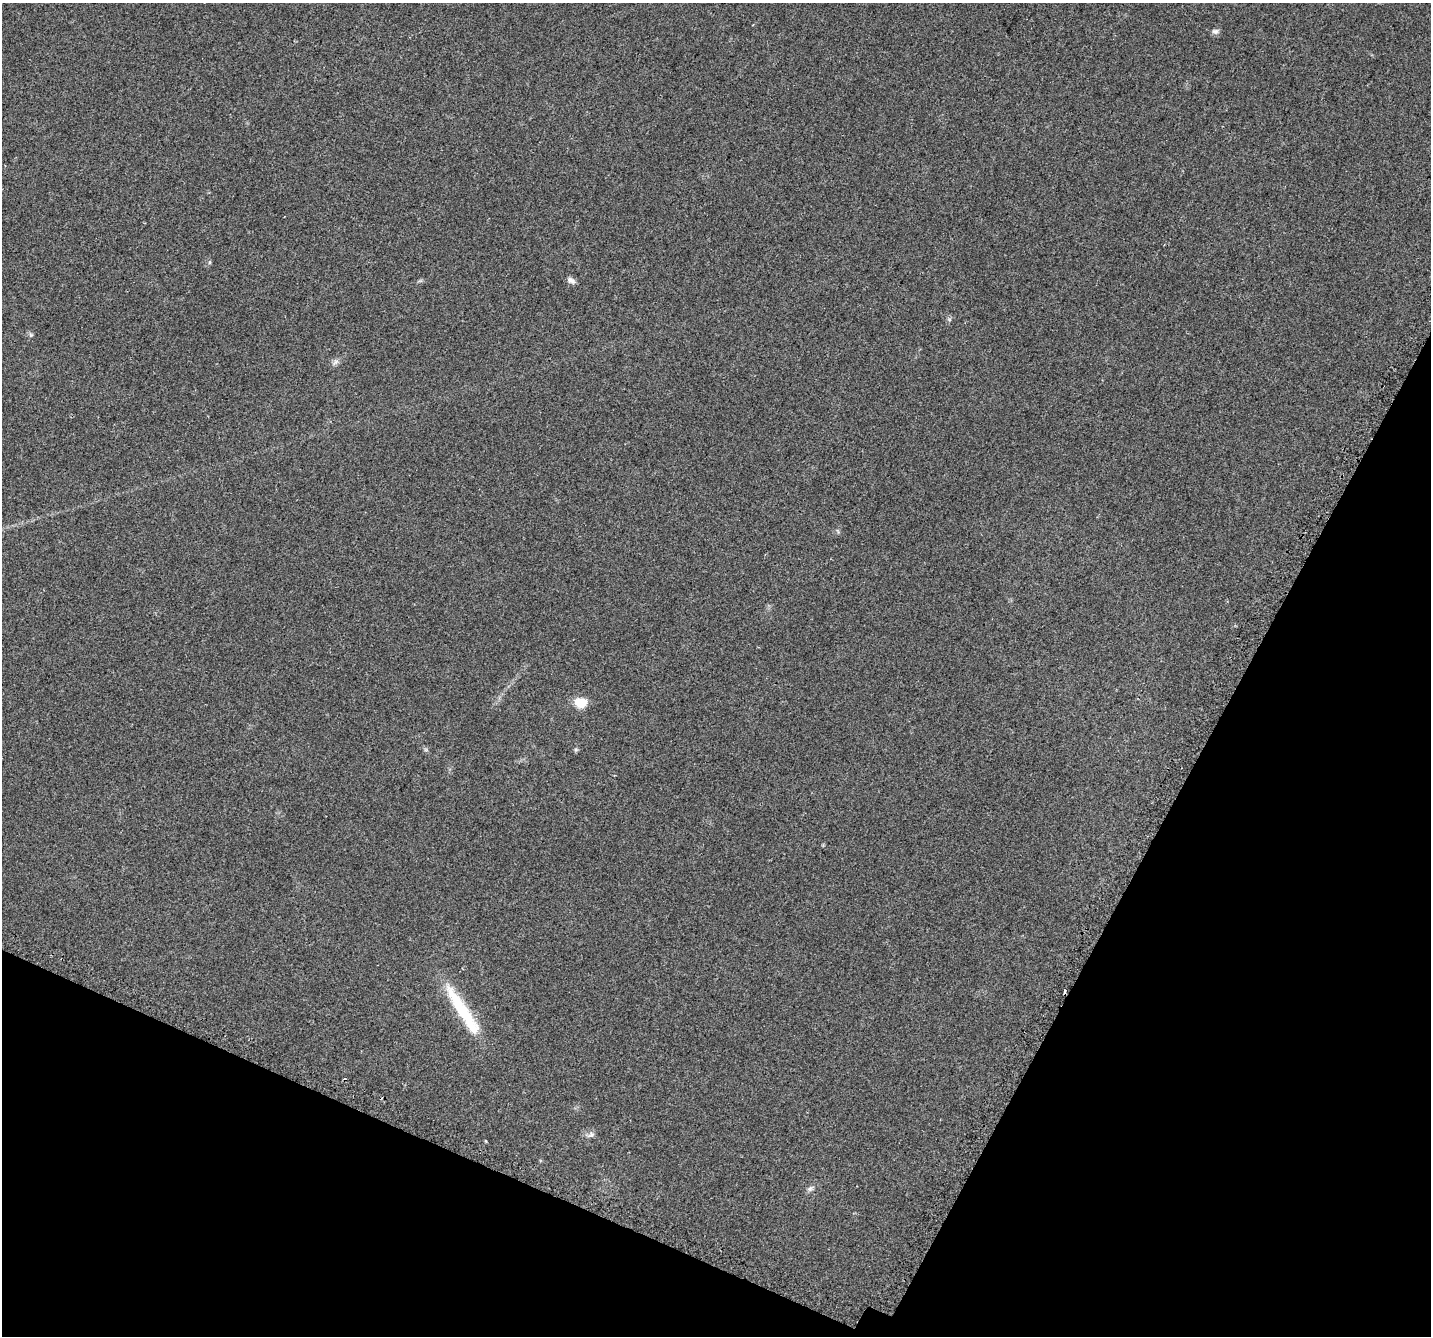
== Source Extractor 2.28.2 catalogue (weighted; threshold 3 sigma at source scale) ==
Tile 15 of 4 x 4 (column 3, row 4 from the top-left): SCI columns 2896-4324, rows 334-1667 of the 5852 x 5960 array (HDU 1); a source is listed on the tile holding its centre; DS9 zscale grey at full resolution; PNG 1433 x 1338 px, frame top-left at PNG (2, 3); no overlay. Shown black and unused: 23% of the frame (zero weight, under 2 of 3 exposures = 3% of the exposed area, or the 3 px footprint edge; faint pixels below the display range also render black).
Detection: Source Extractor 2.28.2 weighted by HDU 2 'WHT'; one run over the whole footprint, this tile lists its part. Background 0.0996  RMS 0.0087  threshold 0.0393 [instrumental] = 3 sigma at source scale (4.5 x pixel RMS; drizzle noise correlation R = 1.50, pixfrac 1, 0.0396/0.0396 arcsec/px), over >= 5 px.
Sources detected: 13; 1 inside a brighter object's white glare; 1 cosmic-ray / hot-pixel residue — not listed; the other 11 listed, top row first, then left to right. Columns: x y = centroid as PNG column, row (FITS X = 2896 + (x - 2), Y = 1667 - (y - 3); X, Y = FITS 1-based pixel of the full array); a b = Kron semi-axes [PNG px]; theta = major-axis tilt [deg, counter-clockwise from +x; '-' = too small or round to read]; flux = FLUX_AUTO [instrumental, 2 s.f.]
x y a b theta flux
1215 31 10 6 0 2.4
284 216 3 2 - 0.8
210 262 6 3 71 0.95
571 280 12 6 -30 3.2
31 335 6 5 - 1.4
335 362 10 5 36 2.5
581 702 9 8 - 21
1065 991 4 3 - 8.6
462 1011 74 15 -56 47
591 1135 10 7 36 2.8
810 1189 9 6 38 2.5
Overlapping masked pixels (flux is a lower limit): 1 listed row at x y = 1065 991